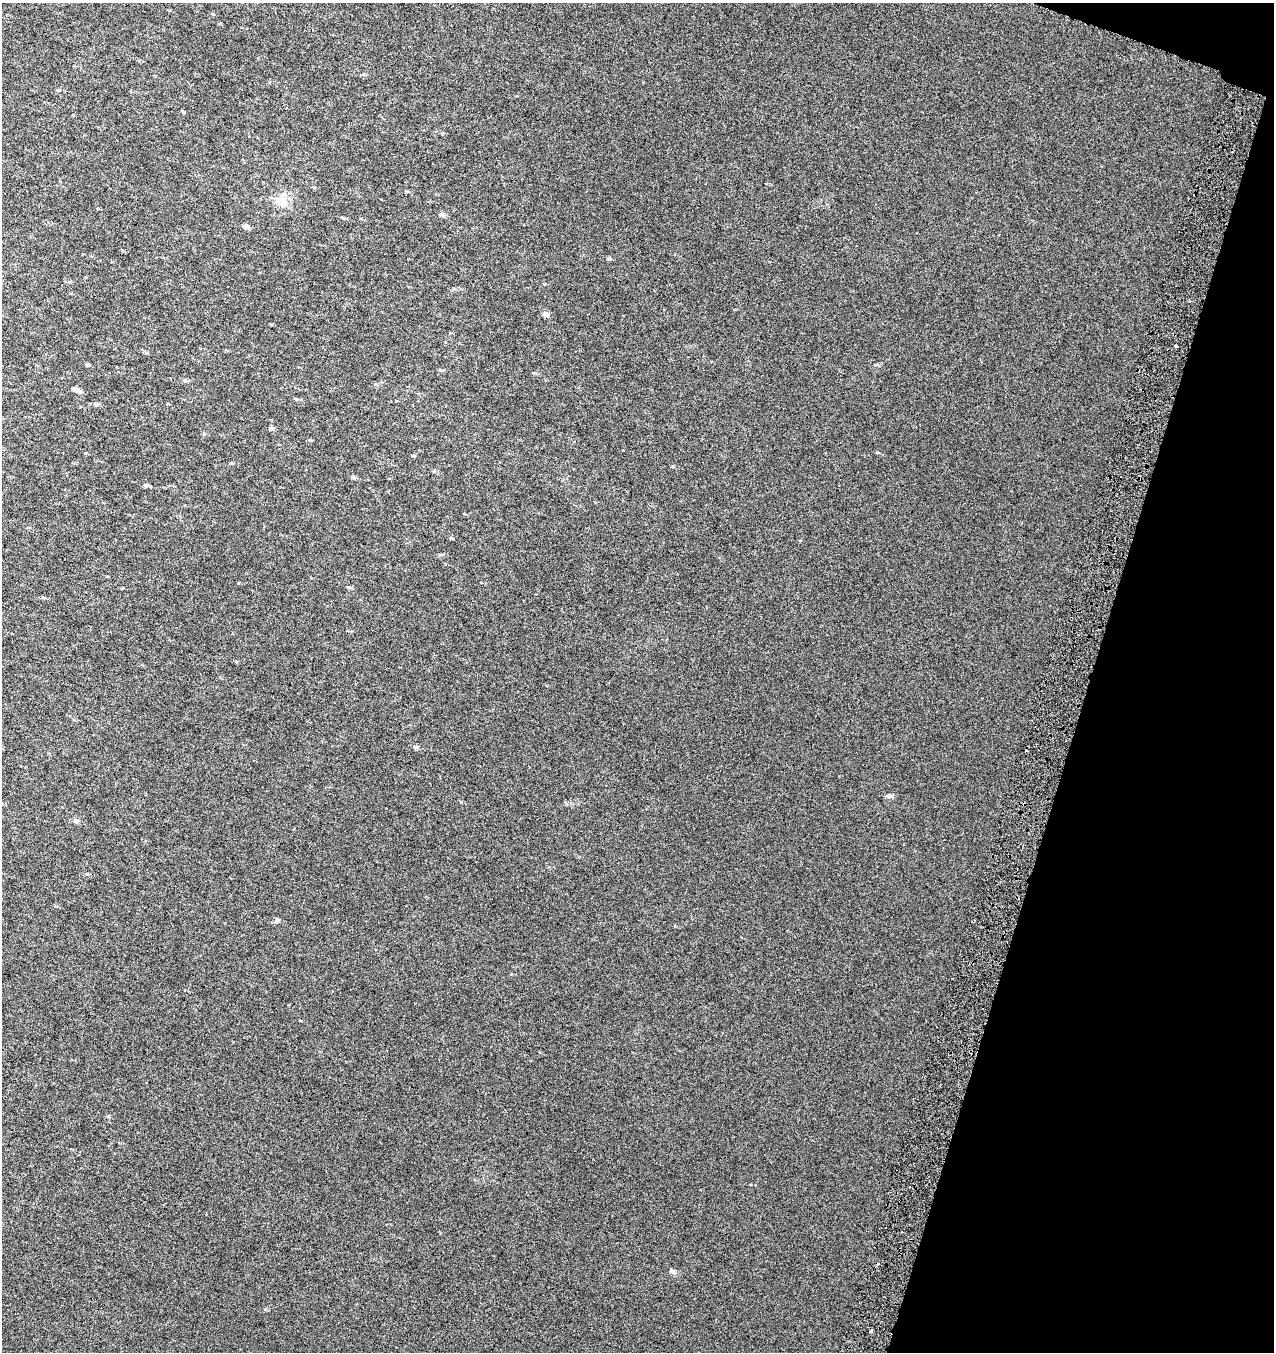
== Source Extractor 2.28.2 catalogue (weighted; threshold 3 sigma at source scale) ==
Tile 8 of 4 x 4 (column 4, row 2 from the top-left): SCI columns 4098-5369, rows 2700-4049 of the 5589 x 5408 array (HDU 1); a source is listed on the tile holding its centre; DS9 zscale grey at full resolution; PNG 1276 x 1354 px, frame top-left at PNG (2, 3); no overlay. Shown black and unused: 15% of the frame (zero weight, under 3 of 6 exposures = <1% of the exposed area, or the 3 px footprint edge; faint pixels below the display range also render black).
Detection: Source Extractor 2.28.2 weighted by HDU 2 'WHT'; one run over the whole footprint, this tile lists its part. Background 7.40e-04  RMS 0.0025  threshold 0.0104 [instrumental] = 3 sigma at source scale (4.09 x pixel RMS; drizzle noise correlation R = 1.36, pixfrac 0.8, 0.0396/0.0396 arcsec/px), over >= 5 px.
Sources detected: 28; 2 cosmic-ray / hot-pixel residue — not listed; the other 26 listed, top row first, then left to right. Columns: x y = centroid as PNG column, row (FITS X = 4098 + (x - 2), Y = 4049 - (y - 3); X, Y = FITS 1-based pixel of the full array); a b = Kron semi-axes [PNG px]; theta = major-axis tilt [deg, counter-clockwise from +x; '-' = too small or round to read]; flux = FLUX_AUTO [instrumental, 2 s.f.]
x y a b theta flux
183 111 5 4 - 0.26
407 191 5 3 - 0.24
279 200 20 7 -42 1.9
441 215 6 5 - 0.82
246 226 8 5 -8 0.7
609 259 5 4 - 0.34
546 314 6 5 - 0.97
1176 346 3 3 - 0.48
88 365 6 3 0 0.27
185 380 6 4 -16 0.41
75 389 6 5 - 0.7
80 392 7 5 5 0.49
296 399 5 4 - 0.25
96 404 6 5 - 0.5
271 429 6 6 - 0.52
434 471 5 5 - 0.31
353 477 6 4 -17 0.43
146 485 6 5 - 0.53
451 538 5 4 - 0.27
889 796 7 6 - 0.64
76 821 6 5 - 0.78
277 920 6 5 - 0.44
108 1116 5 4 - 0.28
672 1271 8 5 -1 0.5
265 1309 5 3 - 0.22
871 1331 4 3 - 0.29
Unlisted compact peaks at least as high as the median listed source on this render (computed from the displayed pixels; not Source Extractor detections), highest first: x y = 416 747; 877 452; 673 466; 231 463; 343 218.